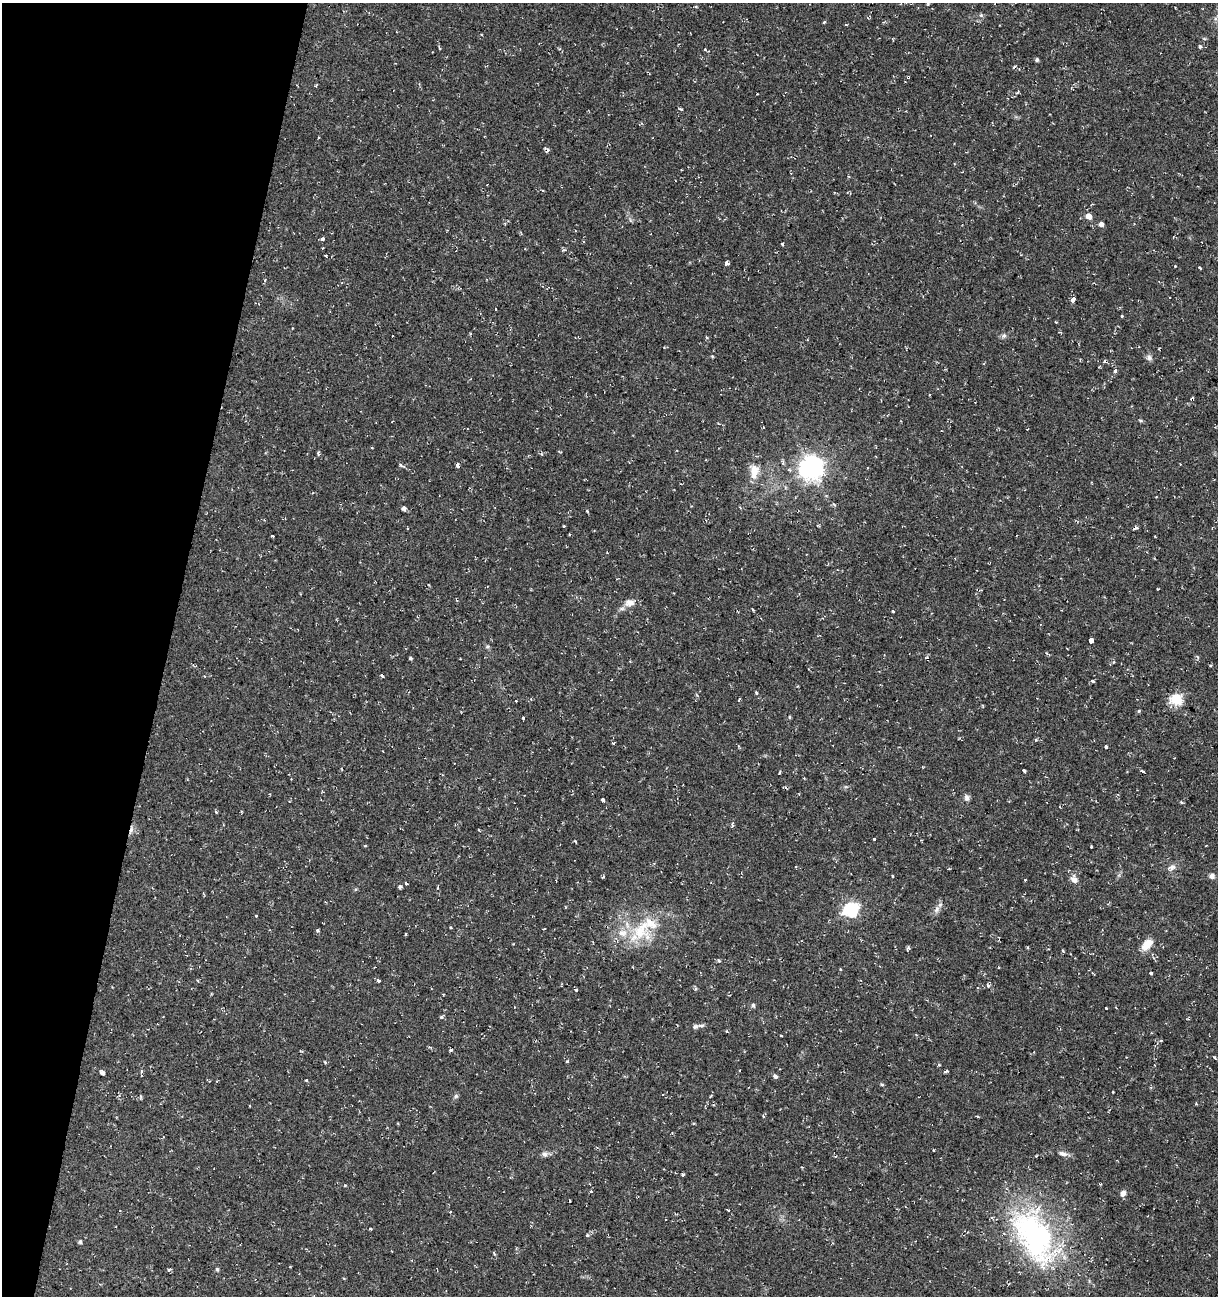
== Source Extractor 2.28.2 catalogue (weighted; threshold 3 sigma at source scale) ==
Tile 9 of 4 x 4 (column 1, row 3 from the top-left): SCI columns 281-1496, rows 1295-2588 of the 5362 x 5188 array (HDU 1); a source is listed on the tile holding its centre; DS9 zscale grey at full resolution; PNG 1220 x 1298 px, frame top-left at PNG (2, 3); no overlay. Shown black and unused: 14% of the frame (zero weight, under 2 of 3 exposures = <1% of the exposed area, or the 3 px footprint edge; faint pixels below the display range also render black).
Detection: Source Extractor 2.28.2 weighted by HDU 2 'WHT'; one run over the whole footprint, this tile lists its part. Background 0.0395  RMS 0.004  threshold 0.0181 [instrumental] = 3 sigma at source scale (4.5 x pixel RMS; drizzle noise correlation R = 1.50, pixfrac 1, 0.0396/0.0396 arcsec/px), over >= 5 px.
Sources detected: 134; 10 cosmic-ray / hot-pixel residue — not listed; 2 inside a brighter listed object's ellipse — not listed separately; the other 122 listed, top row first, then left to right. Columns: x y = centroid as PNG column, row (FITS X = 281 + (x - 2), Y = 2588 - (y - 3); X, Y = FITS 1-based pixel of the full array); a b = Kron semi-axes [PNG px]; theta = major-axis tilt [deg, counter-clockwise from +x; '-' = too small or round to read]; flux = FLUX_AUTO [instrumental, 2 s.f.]
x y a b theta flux
981 15 5 5 - 0.56
824 22 3 3 - 1.8
846 25 3 3 - 0.9
705 50 3 3 - 0.85
1037 60 4 4 - 0.7
908 77 3 3 - 0.66
316 86 4 3 - 0.4
680 109 5 3 - 0.46
542 190 4 2 - 0.43
1088 216 5 4 - 3.5
1101 224 5 5 - 1.3
322 239 4 3 - 0.85
1202 242 3 2 - 0.35
326 255 3 3 - 2.4
727 263 4 3 - 6
1175 266 3 3 - 0.42
1200 268 3 2 - 0.43
265 280 5 3 - 0.44
1073 299 4 3 - 31
495 309 3 3 - 1.1
1121 316 3 3 - 1.4
1056 322 3 2 - 0.44
1004 336 7 6 - 0.97
707 338 5 3 - 0.49
1149 358 8 7 - 1.2
1104 361 4 3 - 1
1115 371 3 3 - 1.4
1140 420 6 3 -19 0.48
763 428 3 2 - 0.51
404 466 8 4 -19 0.83
458 466 6 4 -51 0.77
811 468 8 8 - 340
754 471 19 11 90 5.5
834 504 5 3 - 0.47
404 508 5 4 - 1.3
587 511 4 3 - 0.42
564 526 3 3 - 0.35
1135 528 5 3 - 1.1
273 536 3 2 - 0.43
1158 589 2 2 - 0.34
629 603 14 10 -2 3.2
753 610 4 2 - 0.48
893 611 3 3 - 1.1
1091 640 4 4 - 12
487 647 6 4 1 0.59
1197 657 3 3 - 0.8
410 658 4 3 - 1
1093 681 3 3 - 1.5
757 693 4 3 - 0.47
739 699 5 2 - 0.41
1177 699 6 6 - 34
516 701 3 2 - 0.33
789 717 5 3 - 0.4
523 718 4 3 - 1.3
1036 740 5 3 - 0.43
613 743 4 3 - 0.41
1106 747 3 3 - 1.9
1023 770 3 3 - 1.5
1142 771 3 3 - 11
779 772 3 2 - 0.52
967 798 8 7 - 1.2
603 800 4 3 - 11
1181 802 4 4 - 0.5
216 812 3 3 - 0.58
732 825 6 4 -72 0.51
874 839 3 3 - 1.6
365 846 4 2 - 0.35
1091 847 3 2 - 0.27
1172 867 10 7 34 1.7
893 876 3 3 - 0.84
1212 876 7 6 - 1.3
603 877 5 3 - 0.43
1074 879 11 8 -63 2.5
1025 880 3 3 - 0.64
406 884 3 2 - 0.71
400 886 5 4 - 0.86
937 909 10 6 68 1.7
851 910 7 6 - 73
256 916 3 3 - 0.35
317 930 4 3 - 0.77
641 930 32 29 -63 20
1147 944 16 9 46 4.8
908 948 5 4 - 0.68
1062 950 4 3 - 0.46
718 960 5 3 - 0.42
1151 973 3 3 - 6.2
378 980 3 3 - 14
988 985 4 3 - 2.1
977 988 3 3 - 0.43
695 989 5 3 - 0.49
576 990 4 4 - 0.66
753 1005 5 5 - 0.94
1106 1008 3 3 - 1
441 1017 5 5 - 0.57
695 1026 7 7 - 1
1161 1041 4 3 - 0.42
451 1050 3 3 - 1.9
325 1062 5 3 - 0.42
939 1065 5 3 - 0.39
141 1071 5 3 - 0.5
946 1071 5 3 - 0.86
102 1072 4 4 - 1.3
775 1077 4 3 - 7.4
306 1080 3 2 - 0.39
882 1084 5 3 - 0.39
456 1096 6 6 - 0.74
1196 1104 4 3 - 0.34
764 1116 3 3 - 1.1
694 1123 4 3 - 0.35
934 1150 3 2 - 0.38
545 1154 8 7 - 1.3
1063 1154 13 6 -15 1.8
683 1175 4 3 - 0.54
591 1191 4 4 - 0.52
1123 1193 8 6 64 1.6
905 1207 3 2 - 0.31
371 1229 3 2 - 0.35
587 1235 4 4 - 0.57
1033 1236 82 44 -62 85
80 1242 4 4 - 0.8
217 1269 5 4 - 0.5
169 1270 4 4 - 0.82
Overlapping masked pixels (flux is a lower limit): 1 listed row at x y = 908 77
Unlisted compact peaks at least as high as the median listed source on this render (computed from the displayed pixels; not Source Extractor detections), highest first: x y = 782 244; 1200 46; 567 1061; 345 1185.